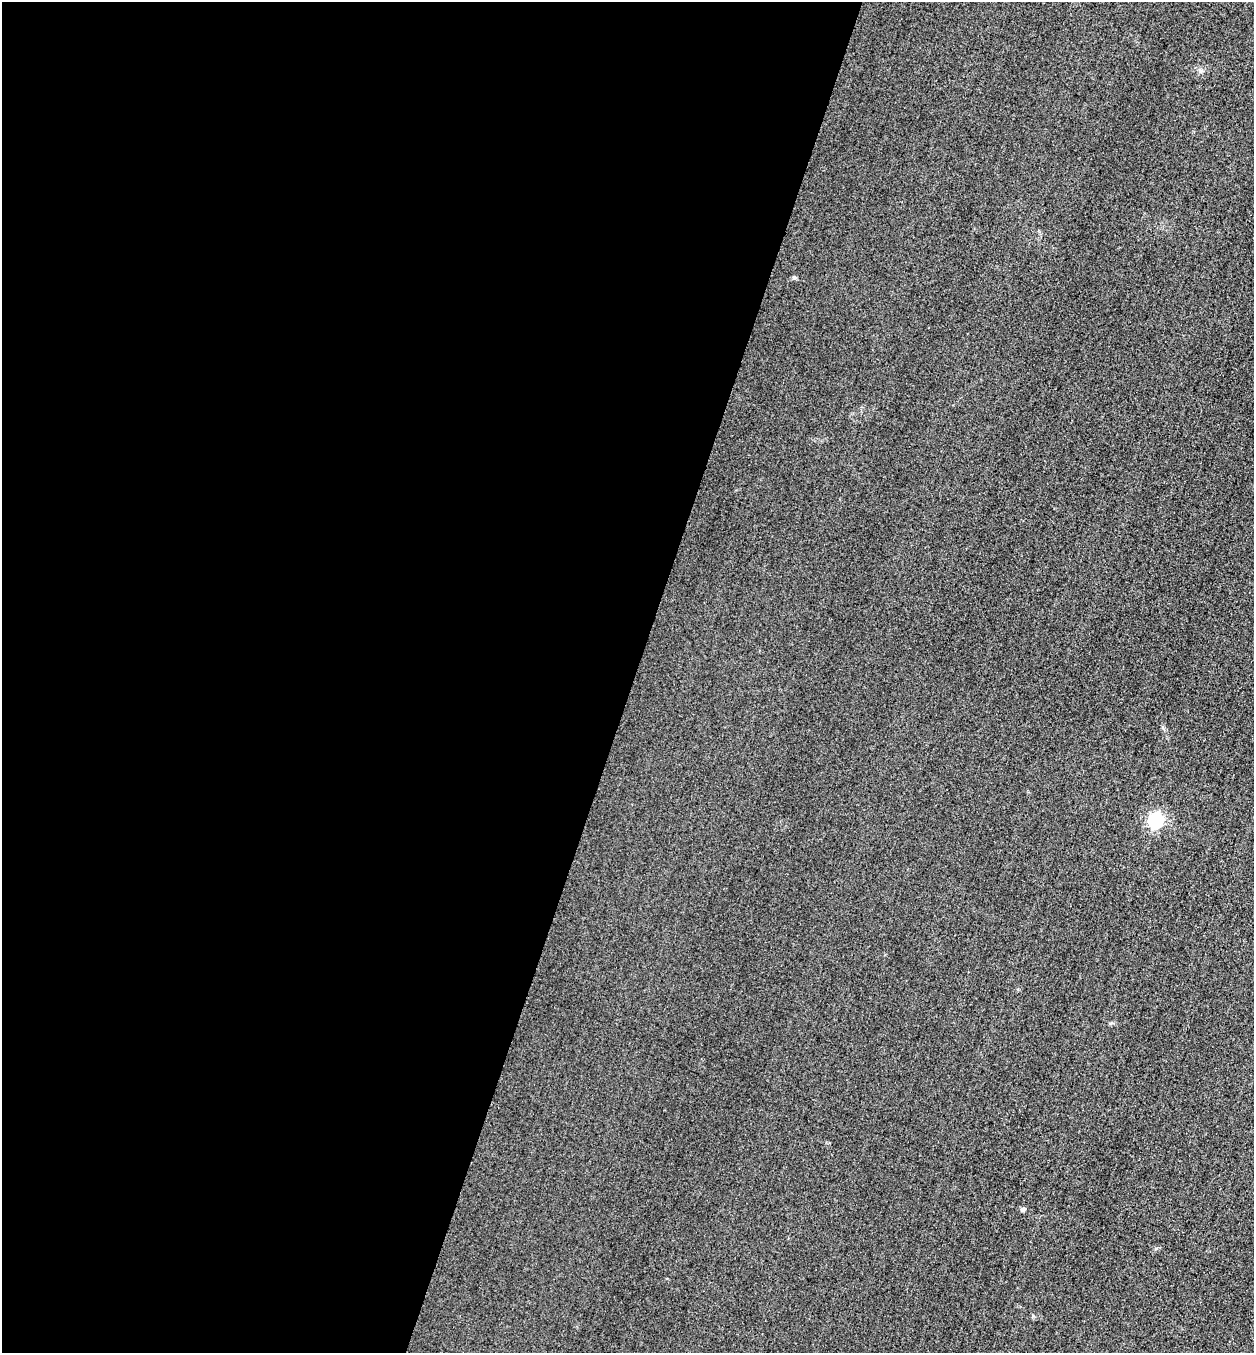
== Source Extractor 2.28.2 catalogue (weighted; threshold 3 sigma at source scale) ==
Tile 5 of 4 x 4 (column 1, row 2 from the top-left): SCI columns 164-1415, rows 2725-4075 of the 5463 x 5449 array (HDU 1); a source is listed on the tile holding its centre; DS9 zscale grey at full resolution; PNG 1256 x 1355 px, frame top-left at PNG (2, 2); no overlay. Shown black and unused: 51% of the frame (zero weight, under 3 of 4 exposures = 3% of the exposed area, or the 3 px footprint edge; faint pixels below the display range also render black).
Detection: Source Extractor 2.28.2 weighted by HDU 2 'WHT'; one run over the whole footprint, this tile lists its part. Background 0.0756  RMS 0.017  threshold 0.0756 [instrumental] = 3 sigma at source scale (4.5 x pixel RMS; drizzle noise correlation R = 1.50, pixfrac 1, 0.05/0.05 arcsec/px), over >= 5 px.
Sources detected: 3; all 3 listed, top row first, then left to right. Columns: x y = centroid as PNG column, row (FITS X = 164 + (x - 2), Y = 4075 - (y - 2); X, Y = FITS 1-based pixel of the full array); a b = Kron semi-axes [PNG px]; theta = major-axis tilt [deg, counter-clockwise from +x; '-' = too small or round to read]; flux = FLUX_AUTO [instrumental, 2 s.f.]
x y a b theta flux
794 278 6 4 0 2.5
1156 820 7 7 - 340
1023 1209 6 5 - 3.6